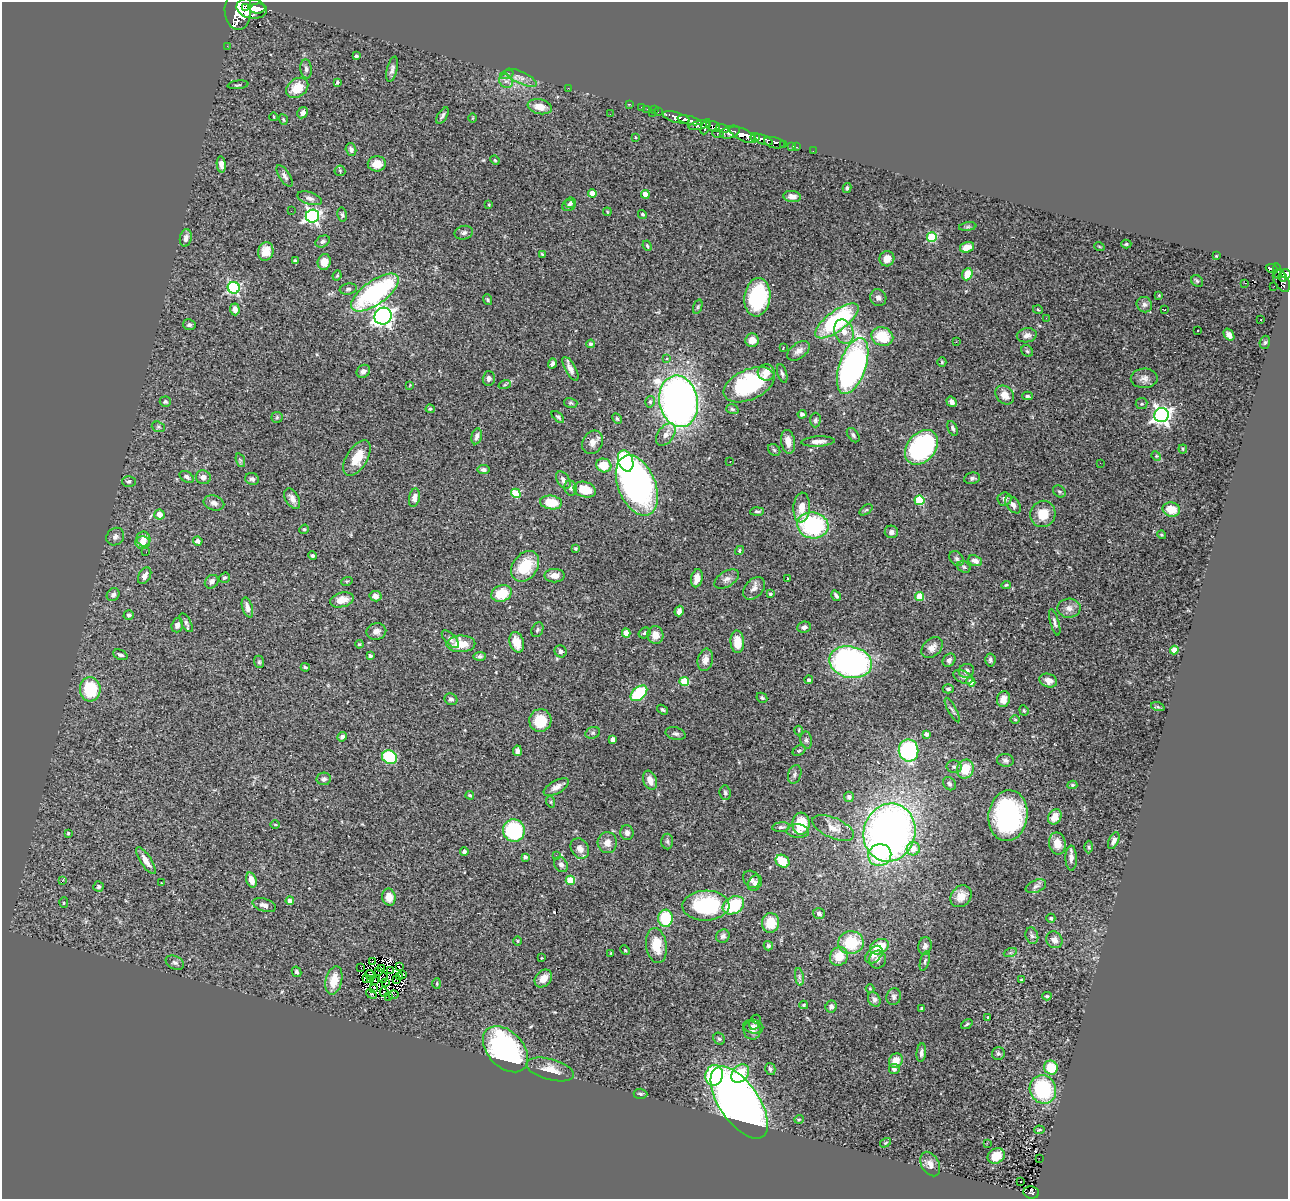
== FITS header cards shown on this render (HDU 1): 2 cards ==
NAXIS1  =                 1286
NAXIS2  =                 1197

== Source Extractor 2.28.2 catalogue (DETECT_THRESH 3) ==
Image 1286 x 1197 px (HDU 1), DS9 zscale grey, 1 PNG px = 1 image px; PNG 1290 x 1201 px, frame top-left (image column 1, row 1197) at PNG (2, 2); each listed source drawn as its Kron ellipse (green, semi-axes under 4 px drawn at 4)
Background 1.25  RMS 0.055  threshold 0.164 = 3 sigma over >= 5 px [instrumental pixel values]
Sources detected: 428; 9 with non-positive FLUX_AUTO (blend fragments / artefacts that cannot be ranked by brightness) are neither listed nor drawn; the other 419 listed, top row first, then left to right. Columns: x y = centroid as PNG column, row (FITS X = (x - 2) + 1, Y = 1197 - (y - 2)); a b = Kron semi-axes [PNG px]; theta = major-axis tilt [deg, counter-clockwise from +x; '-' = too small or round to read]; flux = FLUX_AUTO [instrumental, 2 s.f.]
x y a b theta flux
245 7 3 2 - 2800
251 8 15 10 -13 5200
257 8 8 5 5 2400
238 10 20 13 -88 9700
227 46 2 2 - 14
356 56 4 3 - 5.3
306 69 9 5 -85 11
392 69 13 5 76 14
507 74 7 4 19 7.1
521 78 17 6 -25 23
506 81 7 6 - 14
337 82 4 4 - 5
238 85 10 2 7 4.2
297 88 12 9 36 72
568 88 2 2 - 12
630 104 2 2 - 19
540 107 12 7 -11 43
641 107 3 2 - 38
647 109 2 2 - 24
654 110 3 2 - 20
658 112 3 2 - 32
303 113 6 5 - 14
652 113 2 2 - 15
610 114 3 2 - 2.9
442 116 9 4 59 9.7
274 117 4 2 - 2.6
676 117 14 5 -16 2000
473 118 5 3 - 2.9
283 120 6 3 -70 4.5
689 120 12 3 -13 2200
699 125 11 4 12 780
713 126 7 5 -14 750
706 127 8 4 68 650
723 128 7 4 -18 560
730 132 10 6 18 1700
718 134 5 4 - 210
743 135 15 5 -25 4800
635 137 4 3 - 2.5
755 137 4 3 - 690
763 140 10 4 -21 1600
774 143 11 5 -13 520
783 144 3 3 - 260
792 146 4 3 - 93
797 147 3 2 - 35
351 150 6 5 - 11
813 151 2 2 - 8.1
495 160 5 4 - 4.6
221 164 8 4 -84 19
377 164 9 7 7 40
340 171 5 5 - 5
285 176 12 5 -57 13
847 188 5 4 - 6.3
592 193 4 4 - 38
645 194 4 4 - 46
792 196 9 5 -7 20
310 198 13 6 -18 14
571 203 5 5 - 5.1
489 205 3 2 - 4.5
568 205 6 5 - 8.2
291 211 2 2 - 33
607 212 4 3 - 3.6
642 214 5 4 - 6.9
342 215 7 4 -81 6.4
312 216 7 6 - 980
968 227 9 4 8 6.6
464 233 9 6 14 12
932 237 5 5 - 220
186 238 9 6 80 15
323 241 7 5 31 9
1126 244 5 4 - 5
647 246 5 3 - 4.7
1099 246 5 3 - 2.9
967 247 7 5 16 35
266 251 9 7 73 39
542 254 4 3 - 5.3
1216 256 3 2 - 2.6
887 259 8 7 - 27
295 261 3 3 - 5.4
324 262 8 6 74 34
1272 269 6 4 -21 310
1277 271 8 3 -82 470
967 274 6 5 - 52
1286 274 5 4 - 570
337 276 5 3 - 4.4
1283 277 4 3 - 260
1197 281 6 5 - 5.7
1281 281 12 7 -60 790
1245 283 3 2 - 5.2
1274 286 2 2 - 11
234 288 6 6 - 520
348 289 9 5 9 8.1
375 293 28 12 36 560
1159 295 3 2 - 3.5
757 297 19 13 83 290
878 298 8 8 - 15
487 300 5 3 - 4.3
1144 305 8 7 - 13
698 307 7 4 71 6.3
235 309 6 5 - 22
1038 310 5 3 - 3.1
1164 310 4 2 - 4
383 316 9 8 - 1700
1046 318 2 2 - 2.8
1261 320 3 2 - 2.1
837 321 26 10 37 470
189 325 6 5 - 8.6
1198 331 3 2 - 6.4
844 332 12 9 -68 42
1027 335 10 7 9 19
1229 335 6 4 -53 15
882 337 11 9 -22 120
752 340 7 6 - 36
956 342 3 2 - 4.9
1265 342 7 5 72 6.9
591 344 4 4 - 8.5
783 348 3 2 - 3
799 351 13 7 37 23
1027 351 6 5 - 6.3
667 359 3 3 - 11
942 362 5 4 - 4.9
552 363 5 4 - 10
853 366 29 13 71 1200
570 369 13 5 -61 20
363 371 7 6 - 15
766 372 8 8 - 34
782 373 10 4 -73 9
489 378 7 6 - 10
1144 378 13 9 1 22
505 384 6 4 20 5.1
410 385 3 2 - 2.2
749 385 27 15 24 360
1005 395 10 8 -48 36
1027 396 5 4 - 4.7
679 401 26 19 -80 2200
165 402 5 5 - 6.2
650 402 6 4 76 6.9
952 402 5 4 - 18
571 403 7 5 -14 6.5
1142 404 6 5 - 7.8
430 409 4 4 - 6.4
732 409 6 4 -17 6.7
802 414 4 3 - 10
1161 415 7 7 - 1500
277 417 5 5 - 5.3
558 417 7 4 -44 6.4
617 419 6 4 -62 5
815 420 7 5 88 6.9
158 427 7 5 -19 6.9
953 428 8 4 -66 8.9
666 435 13 8 53 25
853 435 8 5 -53 8.6
477 436 8 5 77 14
818 441 16 5 3 24
592 442 12 10 60 26
788 442 12 7 -80 37
921 447 19 14 50 540
1183 449 4 4 - 3.8
774 450 7 5 -45 6.6
1156 456 5 4 - 4.4
357 458 20 10 57 79
240 460 7 4 -72 6
626 461 11 7 -71 230
730 461 3 2 - 5.8
1100 463 2 2 - 4.2
604 465 8 6 -22 74
484 470 6 4 -9 11
187 477 8 5 -33 10
203 477 7 7 - 19
972 478 8 5 10 10
252 479 7 6 - 9.9
563 480 9 6 -56 18
129 481 7 5 1 7.2
637 485 32 18 -68 1600
571 488 7 6 - 11
585 490 11 7 -17 78
1059 491 7 5 -36 7.3
516 493 5 4 - 150
414 498 9 5 78 25
292 499 11 6 -61 21
1004 499 7 6 - 14
919 500 5 5 - 170
551 502 11 7 -8 78
214 503 10 7 -15 15
1013 505 10 6 -52 18
802 507 15 8 86 47
1171 509 9 7 -12 63
866 510 7 4 36 5.3
757 511 7 4 3 7
159 514 5 5 - 30
1043 514 13 12 - 71
813 525 16 13 -9 400
304 529 5 4 - 4.6
891 532 6 6 - 13
1161 535 4 3 - 3.7
115 537 9 8 - 14
144 539 7 6 - 29
198 541 5 4 - 13
142 542 7 6 - 28
576 548 4 3 - 4.1
740 550 5 4 - 6.2
146 552 3 2 - 3.3
312 556 4 4 - 6.2
957 558 8 6 -44 8.7
975 561 7 5 -23 21
525 566 17 12 54 130
964 567 7 5 -27 7.2
145 576 9 6 60 21
554 576 10 6 0 24
224 578 5 4 - 5.7
697 578 9 5 79 32
787 578 3 2 - 3.5
727 579 13 7 33 19
347 581 6 3 17 3.7
212 582 7 6 - 14
1006 585 5 4 - 4.6
754 588 13 9 48 22
502 593 10 8 21 110
770 594 4 3 - 8
113 595 7 6 - 12
375 596 6 5 - 13
836 596 5 3 - 9.1
920 596 4 4 - 110
342 600 12 7 14 41
247 607 10 5 -73 21
1069 608 11 9 2 25
679 611 5 4 - 15
129 615 5 4 - 8.4
1055 622 13 4 -74 10
186 623 10 5 -61 9.7
177 625 7 5 73 16
804 627 7 5 7 12
537 630 8 5 64 7.3
376 631 10 8 12 22
626 633 4 4 - 67
645 633 6 5 - 6.7
655 635 9 8 - 36
450 639 11 5 -46 12
517 642 10 7 -74 55
737 642 11 6 -87 61
359 644 4 3 - 4
461 644 14 8 1 71
932 648 12 8 43 24
1174 650 4 4 - 65
561 651 6 5 - 11
120 655 7 5 -24 9.7
370 656 4 3 - 10
480 656 6 4 2 8.2
705 660 11 7 77 27
949 660 7 6 - 11
990 660 6 5 - 8.9
259 662 6 5 - 6.2
851 662 21 15 -12 1100
305 667 4 3 - 5
966 671 8 7 - 14
963 677 10 5 -26 10
809 680 4 4 - 10
1048 681 9 6 -20 30
684 682 5 4 - 150
971 682 5 4 - 33
90 689 12 10 -87 150
948 689 5 4 - 7.4
639 693 10 6 41 230
762 698 6 4 -29 6.4
451 699 6 5 - 9.1
1003 699 8 6 76 30
1158 707 7 4 -18 5.3
663 710 6 4 -37 5.8
952 710 14 3 -61 7.7
1024 710 5 4 - 4.4
540 720 11 11 - 95
1015 720 5 3 - 3.5
799 731 5 2 - 3.8
593 733 7 5 20 8
676 734 10 6 -14 10
926 734 4 4 - 15
342 737 5 4 - 12
613 740 4 4 - 20
806 740 8 5 -80 9.6
909 750 11 10 - 410
517 751 5 4 - 19
799 751 7 5 35 6.3
390 757 8 6 -32 260
1005 760 8 6 -6 11
954 767 7 6 - 10
965 769 9 8 - 86
795 774 9 6 72 12
324 779 7 6 - 12
650 780 10 6 -68 29
949 784 7 5 -47 10
1072 785 5 4 - 5.4
556 787 14 6 30 23
725 793 7 5 -84 8
470 795 4 3 - 4.1
849 797 5 5 - 9.4
551 802 6 3 -72 3.8
1008 816 25 19 82 610
1055 817 8 6 56 39
801 824 11 9 88 110
275 825 5 3 - 3.5
781 827 9 5 6 8.5
833 828 22 10 -24 39
514 830 11 11 - 280
798 831 11 7 -5 19
68 833 3 3 - 5.4
627 833 7 6 - 13
889 833 29 25 74 2200
667 841 8 6 -88 8.4
1114 841 9 5 66 15
607 843 10 9 - 26
1057 843 11 8 -80 39
1089 847 6 4 -89 5.5
580 849 11 8 -55 22
913 849 6 6 - 30
464 851 4 4 - 10
556 855 2 2 - 1.6
880 855 11 11 - 230
525 857 4 4 - 10
1071 858 12 5 -89 21
146 861 16 5 -57 29
783 861 7 6 - 82
561 865 8 6 -56 13
751 879 9 7 -53 16
251 880 8 5 -71 34
570 880 4 4 - 140
62 881 4 2 - 27
161 883 3 2 - 7.1
755 883 8 6 55 11
1036 886 11 6 23 14
99 887 5 5 - 7.4
961 896 12 9 52 43
389 897 8 6 -79 40
290 901 4 4 - 22
64 902 5 4 - 5
264 905 12 6 -18 17
733 905 11 8 30 200
706 906 23 15 2 310
819 914 6 5 - 9.7
666 918 8 7 - 170
1051 918 4 4 - 4.9
770 923 10 8 84 73
723 936 7 6 - 10
1032 936 8 6 -73 12
1054 940 9 7 -49 19
517 941 5 3 - 3.7
851 943 13 11 6 150
656 945 17 10 -82 80
768 946 5 4 - 7.1
925 946 9 6 78 12
879 947 10 7 27 79
625 950 5 4 - 4.1
611 953 3 3 - 3.5
1010 953 6 4 19 7.3
874 955 10 7 48 22
839 956 9 8 - 68
542 958 2 2 - 2.5
878 959 9 8 - 14
372 961 3 2 - 1.8
925 961 10 4 73 7.4
175 963 10 6 -26 10
399 967 3 2 - 2.4
361 968 2 2 - 3.1
382 968 3 2 - 5.4
391 970 3 2 - 6
379 971 2 2 - 2.1
296 972 5 4 - 7.4
403 974 4 3 - 6.8
370 975 5 2 - 1.1
399 977 4 3 - 2.8
799 977 9 4 -82 8.9
367 978 2 2 - 1.9
383 978 5 2 - 1.5
543 978 10 7 47 37
396 979 3 2 - 1.8
334 980 14 8 76 63
370 980 3 2 - 2.9
1021 980 4 2 - 2.6
374 981 2 2 - 1.4
386 982 2 2 - 2.2
437 983 5 3 - 3.8
374 988 4 2 - 5.9
870 989 4 3 - 2.8
384 992 5 2 - 3.1
371 994 6 2 -37 12
393 995 5 2 - 3.4
389 996 3 2 - 4.5
1047 996 4 4 - 4.5
894 997 8 7 - 11
874 999 7 6 - 12
804 1005 4 4 - 4.9
831 1007 6 5 - 12
922 1009 3 3 - 10
988 1017 4 3 - 10
755 1022 8 5 67 6.2
967 1024 6 4 36 5.6
753 1027 10 7 -12 14
752 1031 9 8 - 15
719 1039 6 5 - 6.9
505 1049 27 18 -46 730
921 1053 9 4 83 12
998 1054 6 6 - 8
896 1061 7 6 - 40
1051 1068 7 6 - 100
550 1069 24 10 -15 52
770 1069 6 5 - 7.9
894 1069 5 5 - 9.4
740 1074 10 7 49 120
714 1075 10 8 76 300
1043 1089 14 13 - 290
640 1094 7 5 -3 6.3
739 1103 42 19 -55 2400
799 1119 5 3 - 3.1
1039 1130 5 3 - 4.1
885 1143 6 3 32 4
987 1143 3 2 - 7.6
996 1156 9 7 32 51
1039 1158 2 2 - 190
930 1164 13 8 -62 24
1021 1182 2 2 - 3.6
1031 1192 8 6 -8 110
At the frame edge (FLAGS 8, measured only in part): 2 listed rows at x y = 238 10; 1286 274
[9 non-positive-flux detections neither listed nor drawn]